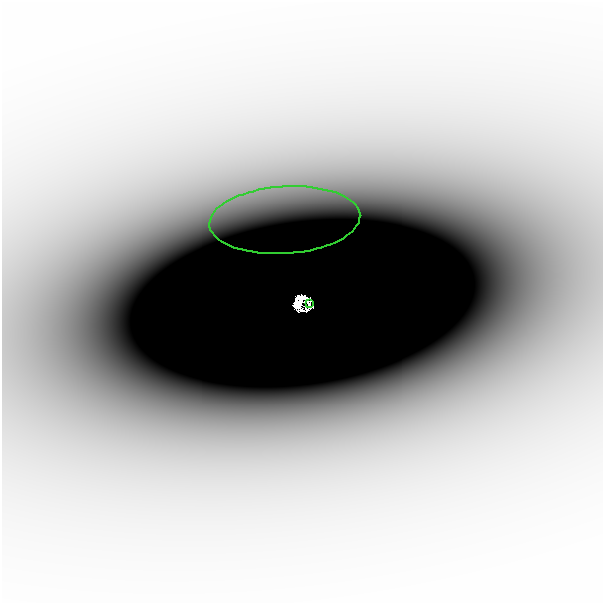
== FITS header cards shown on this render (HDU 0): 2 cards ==
NAXIS1  =                  601
NAXIS2  =                  601

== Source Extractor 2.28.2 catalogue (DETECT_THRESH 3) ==
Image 601 x 601 px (HDU 0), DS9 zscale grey, 1 PNG px = 1 image px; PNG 605 x 605 px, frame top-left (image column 1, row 601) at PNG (2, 2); each listed source drawn as its Kron ellipse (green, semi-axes under 4 px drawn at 4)
Background -7.98e-06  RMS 2.2e-06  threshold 6.52e-06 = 3 sigma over >= 5 px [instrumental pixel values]
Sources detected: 4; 2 with non-positive FLUX_AUTO (blend fragments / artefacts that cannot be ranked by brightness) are neither listed nor drawn; the other 2 listed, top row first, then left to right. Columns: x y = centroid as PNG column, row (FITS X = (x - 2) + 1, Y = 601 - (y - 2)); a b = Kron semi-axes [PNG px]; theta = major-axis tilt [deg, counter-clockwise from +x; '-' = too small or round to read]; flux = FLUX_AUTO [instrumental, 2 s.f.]
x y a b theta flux
285 220 75 33 4 0.015
309 303 4 3 - 0.016
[2 non-positive-flux detections neither listed nor drawn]